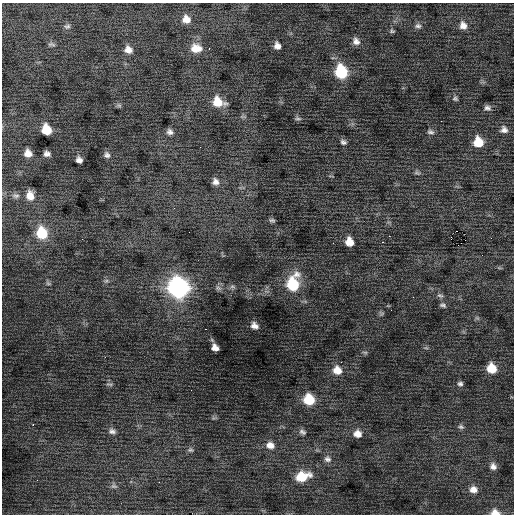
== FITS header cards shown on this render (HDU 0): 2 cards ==
NAXIS1  =                  512 / Axis length
NAXIS2  =                  512 / Axis length

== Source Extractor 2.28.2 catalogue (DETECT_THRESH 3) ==
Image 512 x 512 px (HDU 0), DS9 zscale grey, 1 PNG px = 1 image px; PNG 516 x 516 px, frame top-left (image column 1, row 512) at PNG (2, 3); no overlay
Background 6.01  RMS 1.2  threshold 3.63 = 3 sigma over >= 5 px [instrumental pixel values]
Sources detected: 79; all 79 listed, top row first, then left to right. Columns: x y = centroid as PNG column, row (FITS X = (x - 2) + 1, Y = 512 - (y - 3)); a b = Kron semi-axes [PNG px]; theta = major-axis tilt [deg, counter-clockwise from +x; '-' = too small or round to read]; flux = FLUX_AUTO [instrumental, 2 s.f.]
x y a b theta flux
186 19 9 8 - 760
463 25 11 9 -69 610
67 26 9 6 17 210
418 26 10 7 2 290
392 31 7 6 - 140
356 41 10 8 -54 460
51 44 10 5 -7 170
277 46 8 7 - 470
196 48 13 10 -5 1100
209 48 3 2 - 70
128 50 10 9 - 580
341 72 11 9 -74 4700
455 98 7 6 - 180
218 102 12 10 -25 1500
119 105 7 5 -44 150
487 108 9 7 -19 290
298 118 10 5 -6 200
46 130 9 7 -64 1800
504 130 10 9 - 400
170 132 8 7 - 320
430 132 10 6 -6 240
343 142 10 7 -34 280
478 142 9 9 - 1900
28 153 8 7 - 680
47 154 6 5 - 300
107 155 8 7 - 280
79 160 6 5 - 350
417 173 9 6 -25 220
215 182 8 7 - 370
30 195 9 7 -79 760
16 196 10 6 -9 260
272 220 8 5 -16 180
189 232 2 2 - 31
42 233 11 10 - 2700
389 236 2 2 - 190
451 237 2 2 - 23
491 238 2 2 - 42
82 239 2 2 - 41
349 242 9 8 - 1000
383 242 3 2 - 170
333 243 3 2 - 64
458 245 2 2 - 560
106 281 8 5 13 200
48 283 8 5 -30 160
293 284 16 11 76 4500
232 287 8 6 -32 210
178 288 12 11 - 28000
218 288 10 7 -30 290
440 295 9 6 -15 230
413 297 2 2 - 42
443 305 9 6 -26 220
391 310 2 2 - 69
381 313 7 6 - 170
477 318 7 4 -33 140
254 326 9 7 -33 450
206 329 3 2 - 110
215 348 7 6 - 550
426 348 7 4 -18 120
365 352 8 4 -8 130
105 357 3 2 - 140
341 362 2 2 - 84
491 368 9 8 - 1800
337 370 10 9 - 1000
109 384 10 3 -14 140
460 384 8 7 - 230
309 399 10 9 - 2600
33 425 2 2 - 470
461 427 8 6 -23 220
112 431 11 8 -19 370
302 432 10 7 -28 290
357 434 10 9 - 730
270 445 12 9 -18 680
190 450 8 6 -4 200
327 459 10 9 - 410
493 466 9 8 - 410
302 476 15 9 14 2400
114 486 9 5 -8 200
473 489 10 8 -9 610
495 512 10 7 -5 660
At the frame edge (FLAGS 8, measured only in part): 1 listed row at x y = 495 512